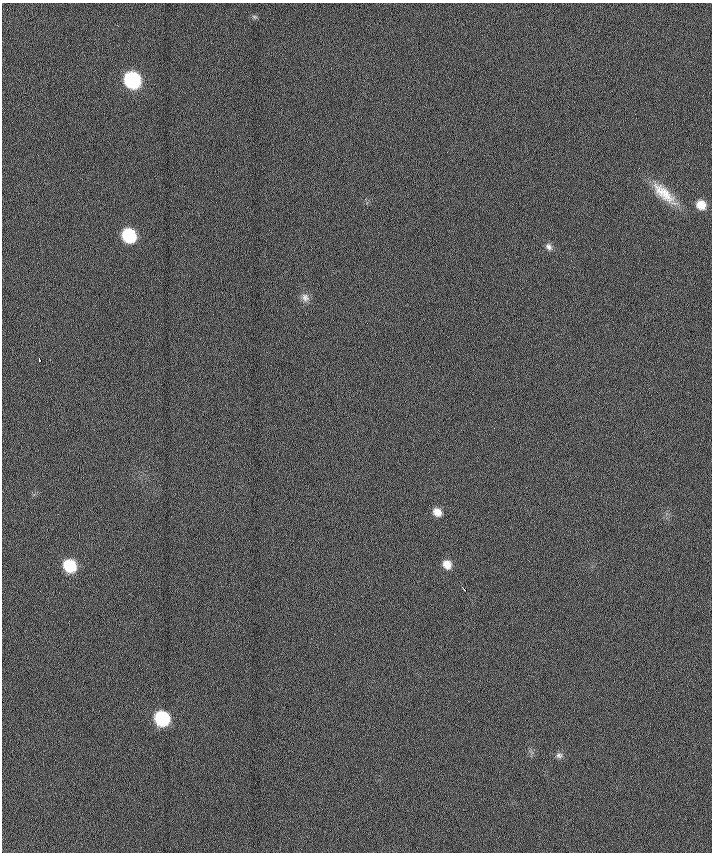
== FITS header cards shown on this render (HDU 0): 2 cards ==
NAXIS1  =                  710 /
NAXIS2  =                  850 /

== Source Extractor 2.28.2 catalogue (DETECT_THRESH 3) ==
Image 710 x 850 px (HDU 0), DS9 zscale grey, 1 PNG px = 1 image px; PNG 714 x 854 px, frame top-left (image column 1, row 850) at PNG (2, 3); no overlay
Background -0.51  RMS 11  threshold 33.6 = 3 sigma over >= 5 px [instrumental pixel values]
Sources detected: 14; all 14 listed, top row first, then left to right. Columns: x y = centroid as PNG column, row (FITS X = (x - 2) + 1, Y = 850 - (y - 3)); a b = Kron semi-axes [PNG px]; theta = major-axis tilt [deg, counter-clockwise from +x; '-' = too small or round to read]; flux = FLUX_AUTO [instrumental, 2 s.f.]
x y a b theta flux
254 17 7 5 -21 1400
132 80 11 10 - 110000
664 194 41 14 -42 22000
701 205 10 9 - 10000
129 235 11 9 -47 51000
549 247 10 8 -47 3300
305 298 12 10 -64 4600
39 360 4 3 - 2600
437 512 11 9 -37 7500
447 564 11 10 - 8200
70 566 11 10 - 35000
464 589 5 2 - 2600
162 719 10 10 - 65000
559 755 9 9 - 3300